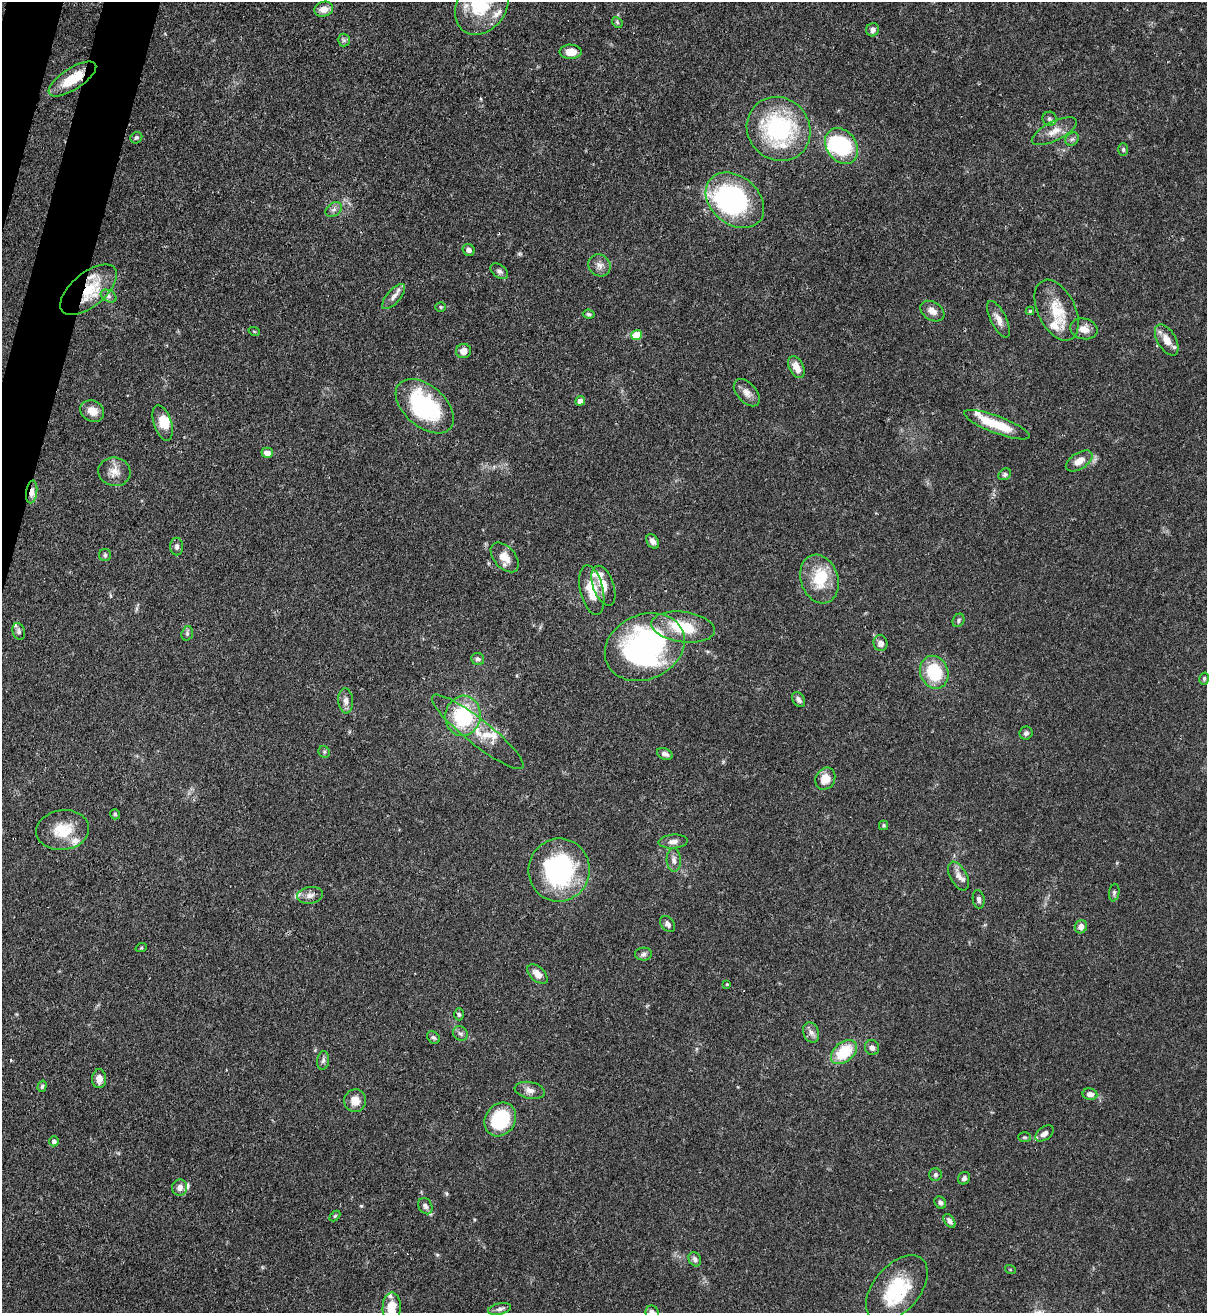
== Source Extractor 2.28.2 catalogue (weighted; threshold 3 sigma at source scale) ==
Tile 11 of 4 x 4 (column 3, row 3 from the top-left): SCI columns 2631-3835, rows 1345-2655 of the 5383 x 5308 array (HDU 1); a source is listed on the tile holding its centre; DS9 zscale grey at full resolution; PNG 1209 x 1315 px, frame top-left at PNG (2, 2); each listed source drawn as its Kron ellipse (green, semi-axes under 4 px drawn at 4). Shown black and unused: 2% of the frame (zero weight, under 3 of 4 exposures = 7% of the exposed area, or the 3 px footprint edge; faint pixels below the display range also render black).
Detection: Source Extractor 2.28.2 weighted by HDU 2 'WHT'; one run over the whole footprint, this tile lists its part. Background 0.1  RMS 0.0041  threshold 0.0185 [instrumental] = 3 sigma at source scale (4.5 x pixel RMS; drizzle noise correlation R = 1.50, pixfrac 1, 0.05/0.05 arcsec/px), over >= 5 px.
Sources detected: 137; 5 inside a brighter object's white glare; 1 cosmic-ray / hot-pixel residue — neither listed nor drawn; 17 inside a brighter listed object's ellipse — not listed separately; the other 114 listed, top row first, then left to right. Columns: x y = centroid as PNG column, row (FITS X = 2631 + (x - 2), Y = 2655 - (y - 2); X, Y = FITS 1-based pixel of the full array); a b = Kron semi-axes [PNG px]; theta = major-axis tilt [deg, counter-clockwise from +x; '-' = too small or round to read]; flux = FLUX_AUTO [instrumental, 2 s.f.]
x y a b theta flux
482 6 31 24 55 22
324 9 9 7 17 3.3
617 22 6 4 -46 0.66
873 30 7 6 - 1.8
344 40 6 6 - 0.86
571 52 11 7 -2 5.1
72 79 27 10 33 12
1049 119 7 7 - 1.1
779 129 33 30 -48 51
1054 131 25 9 26 4.9
136 138 6 5 - 0.75
1072 139 7 6 - 1.1
842 146 19 14 -55 35
1123 149 6 5 - 0.74
735 200 32 24 -40 75
334 210 9 6 34 1.4
469 250 6 5 - 1.6
599 265 11 10 - 2.6
499 271 10 6 -37 1.3
88 290 34 17 40 18
108 296 8 5 -27 1.1
394 296 15 7 49 2.5
441 307 5 4 - 0.55
1057 310 32 18 -64 12
932 311 13 9 -32 3.2
1030 311 4 4 - 0.48
589 314 6 4 -8 0.67
999 319 20 7 -63 3.6
1084 329 14 10 -13 3.7
254 331 6 3 -19 0.37
636 335 5 5 - 13
1167 340 17 9 -59 4.8
463 351 7 7 - 3.1
796 367 12 7 -64 4.2
747 393 16 9 -49 3.1
580 401 5 4 - 2.8
425 406 34 20 -41 43
92 411 12 10 -30 4.5
163 423 18 9 -72 5.8
997 425 35 8 -20 13
267 453 5 5 - 2.4
1079 461 15 8 32 4.3
114 472 16 14 -8 4.4
1005 474 7 5 34 0.94
32 492 11 5 82 3.1
653 541 8 5 -56 1.9
177 546 9 6 -89 1.5
105 555 6 6 - 0.79
505 557 17 10 -49 5.4
819 579 25 18 -71 14
603 586 21 10 -71 5.3
592 590 25 11 -77 9.7
959 620 7 5 59 0.82
683 627 32 15 -8 16
19 631 8 6 -70 1.2
187 633 7 5 72 0.9
880 643 8 7 - 2.3
645 647 41 32 24 110
478 659 6 6 - 1.1
934 672 17 14 -68 20
1204 679 6 4 75 0.66
798 699 8 5 -60 1.3
346 701 12 7 -86 2.3
463 716 20 17 80 30
478 732 57 12 -38 13
1026 733 6 6 - 1.4
324 752 6 5 - 0.75
665 754 8 5 -24 1.7
825 779 11 9 60 5.7
115 814 5 5 - 0.63
884 825 5 4 - 0.63
63 830 26 20 8 12
673 841 14 7 5 2.4
674 860 12 7 -86 2
559 870 31 30 - 59
959 876 15 8 -62 2.7
1114 893 9 5 81 0.89
310 895 13 8 9 2.4
979 899 9 6 -80 1.4
668 924 9 6 -52 1.4
1081 927 7 6 - 2.5
141 948 6 3 18 0.41
643 954 8 6 3 1.3
537 974 12 7 -42 3.6
727 984 3 3 - 0.3
459 1014 6 4 -89 0.77
811 1032 10 7 -67 2.1
460 1033 8 7 - 1.2
433 1037 7 5 -40 0.97
872 1048 7 7 - 1.7
844 1052 15 9 40 16
323 1060 9 6 82 1.2
99 1079 9 7 90 3.3
42 1086 6 4 73 0.78
530 1090 15 8 -11 2.8
1090 1094 7 6 - 2.4
355 1101 11 11 - 4.4
500 1119 18 15 55 26
1045 1133 10 6 37 2.5
1025 1137 6 5 - 0.6
54 1141 5 5 - 1.5
935 1175 6 6 - 1
964 1178 6 5 - 1.2
180 1187 8 7 - 2.5
940 1203 6 5 - 1.5
425 1206 8 6 -62 1.4
335 1216 6 4 45 0.55
950 1221 8 5 -55 1.5
695 1259 7 6 - 1.4
1010 1269 5 3 - 0.37
897 1289 39 23 49 25
392 1308 15 9 89 8.1
500 1309 12 5 13 1.4
652 1312 7 6 - 1.8
Overlapping masked pixels (flux is a lower limit): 5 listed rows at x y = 72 79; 735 200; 88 290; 32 492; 897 1289
Isophote crosses this tile's border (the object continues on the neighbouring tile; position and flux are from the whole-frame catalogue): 4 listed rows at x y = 482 6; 897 1289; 392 1308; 652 1312